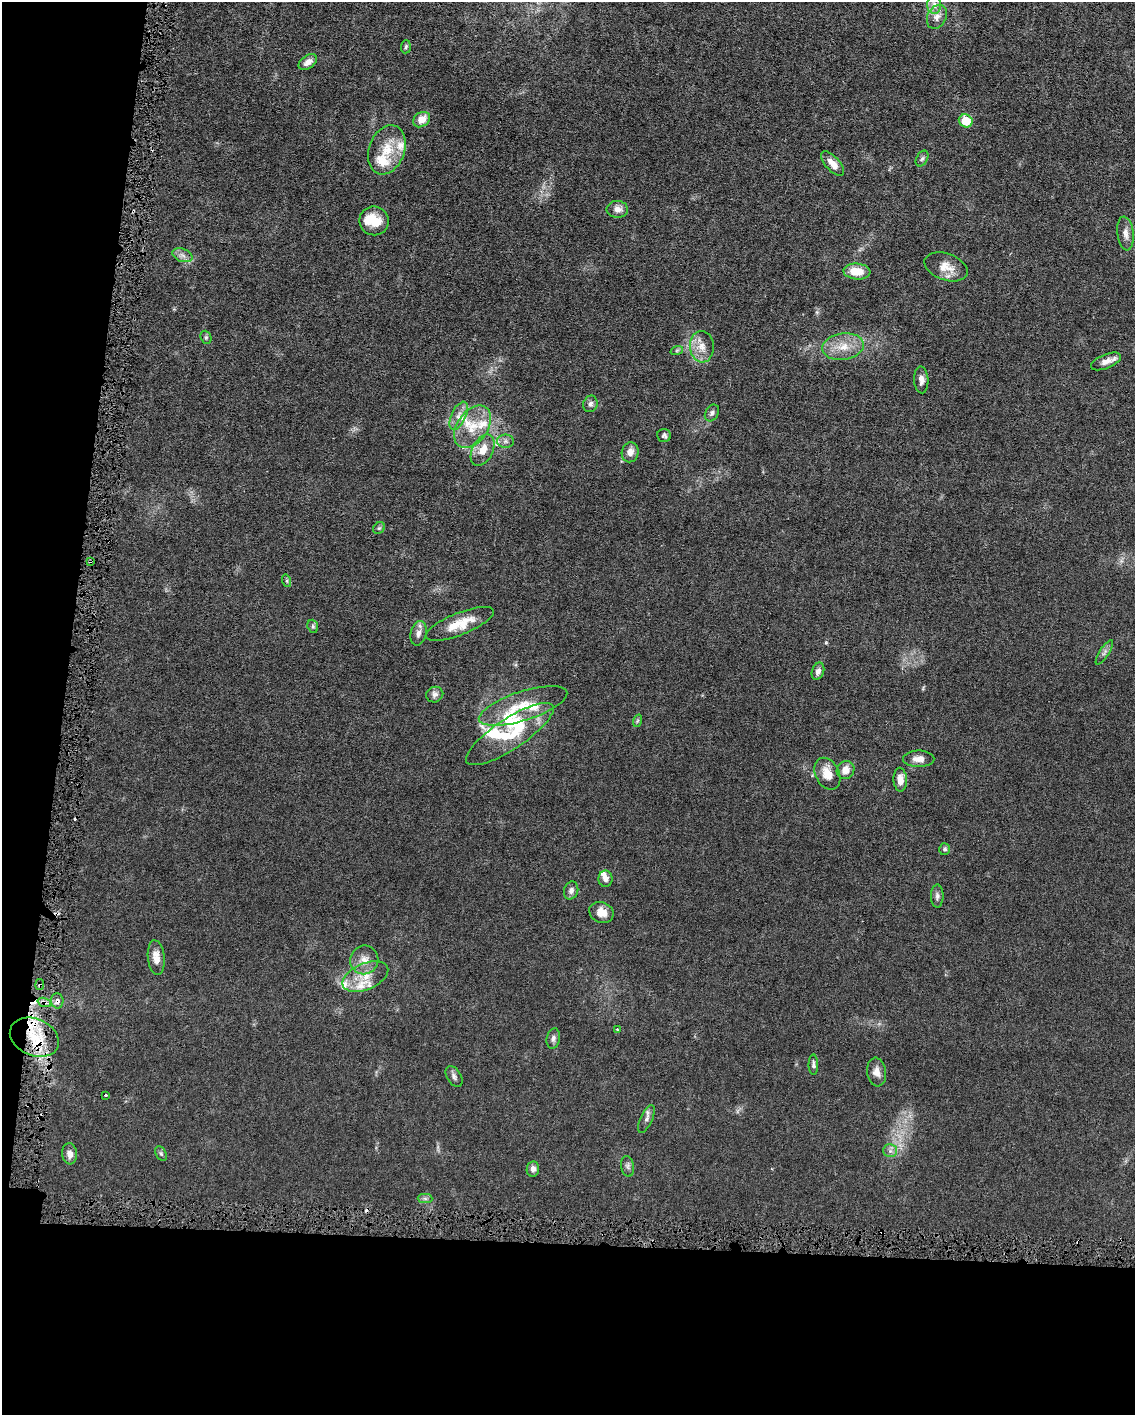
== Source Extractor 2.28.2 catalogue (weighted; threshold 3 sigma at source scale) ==
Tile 9 of 4 x 3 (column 1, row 3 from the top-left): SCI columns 1-1133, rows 112-1524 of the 4531 x 4566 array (HDU 1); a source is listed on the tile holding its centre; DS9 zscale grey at full resolution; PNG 1137 x 1417 px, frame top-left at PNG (2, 2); each listed source drawn as its Kron ellipse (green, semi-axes under 4 px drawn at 4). Shown black and unused: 18% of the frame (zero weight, under 4 of 8 exposures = <1% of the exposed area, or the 3 px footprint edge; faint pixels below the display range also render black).
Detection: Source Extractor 2.28.2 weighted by HDU 2 'WHT'; one run over the whole footprint, this tile lists its part. Background 0.0155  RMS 0.0023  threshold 0.00928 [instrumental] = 3 sigma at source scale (4.09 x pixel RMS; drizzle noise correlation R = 1.36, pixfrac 0.8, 0.05/0.05 arcsec/px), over >= 5 px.
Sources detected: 91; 2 inside a brighter object's white glare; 7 cosmic-ray / hot-pixel residue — neither listed nor drawn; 12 inside a brighter listed object's ellipse — not listed separately; the other 70 listed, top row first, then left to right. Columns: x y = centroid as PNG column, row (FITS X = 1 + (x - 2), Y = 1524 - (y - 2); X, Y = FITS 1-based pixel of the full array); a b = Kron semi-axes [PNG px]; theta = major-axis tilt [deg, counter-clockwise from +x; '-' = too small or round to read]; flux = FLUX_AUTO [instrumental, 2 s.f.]
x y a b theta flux
934 4 9 7 -89 1.1
937 17 12 9 63 1.4
406 47 7 5 85 0.4
308 62 10 6 36 1.4
422 120 9 7 33 2.4
966 121 7 6 - 4.9
387 150 25 18 70 5.5
922 159 8 5 62 0.51
832 163 15 7 -48 2
617 209 11 8 -3 1.3
374 221 15 14 - 3.8
1125 234 17 8 -83 1.4
182 255 10 6 -19 0.98
946 267 22 13 -19 2.9
857 271 13 8 -5 3.9
206 337 7 5 -70 0.39
702 347 16 12 -85 2.6
843 347 21 13 8 4
677 350 6 4 19 0.3
1106 361 16 7 22 1.4
921 380 13 7 -86 1.2
590 404 8 7 - 0.72
712 413 9 6 57 0.65
459 416 15 7 65 1.6
472 427 23 15 55 5.2
664 436 7 6 - 0.49
505 441 8 6 0 0.68
483 450 17 10 63 2.9
630 452 10 8 77 1.6
379 528 6 5 - 0.35
90 561 4 3 - 0.35
287 581 6 4 -72 0.29
460 624 36 11 22 5
313 626 7 5 -69 0.4
418 633 12 7 76 1.2
1104 652 14 4 57 0.68
818 671 9 6 72 0.88
435 695 9 7 23 0.78
523 706 46 14 18 6.7
637 721 6 4 71 0.28
510 734 51 15 33 10
919 759 15 8 0 1.6
845 770 9 8 - 1.8
827 774 17 12 -64 3
900 780 12 6 -86 1.8
945 849 6 5 - 0.39
605 879 8 7 - 1.1
571 890 9 7 75 0.87
937 896 11 6 90 0.72
601 912 12 10 -22 2.2
156 958 17 8 -83 2.2
364 960 14 14 - 2.3
365 977 24 13 23 4.1
40 985 5 4 - 0.39
57 1001 7 6 - 0.95
44 1002 7 4 -19 0.64
617 1029 4 3 - 0.16
34 1037 25 18 -23 8.1
553 1038 10 6 79 0.7
813 1065 10 5 -89 0.54
877 1072 14 9 -83 1.5
454 1076 12 7 -59 0.76
106 1095 3 3 - 0.3
646 1119 15 6 65 0.84
890 1151 7 6 - 0.69
70 1154 10 7 -85 1.4
161 1154 8 5 -63 0.41
628 1166 10 6 -82 0.61
533 1169 7 6 - 0.91
425 1198 7 4 -1 0.48
Overlapping masked pixels (flux is a lower limit): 5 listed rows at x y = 90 561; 40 985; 57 1001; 44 1002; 34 1037